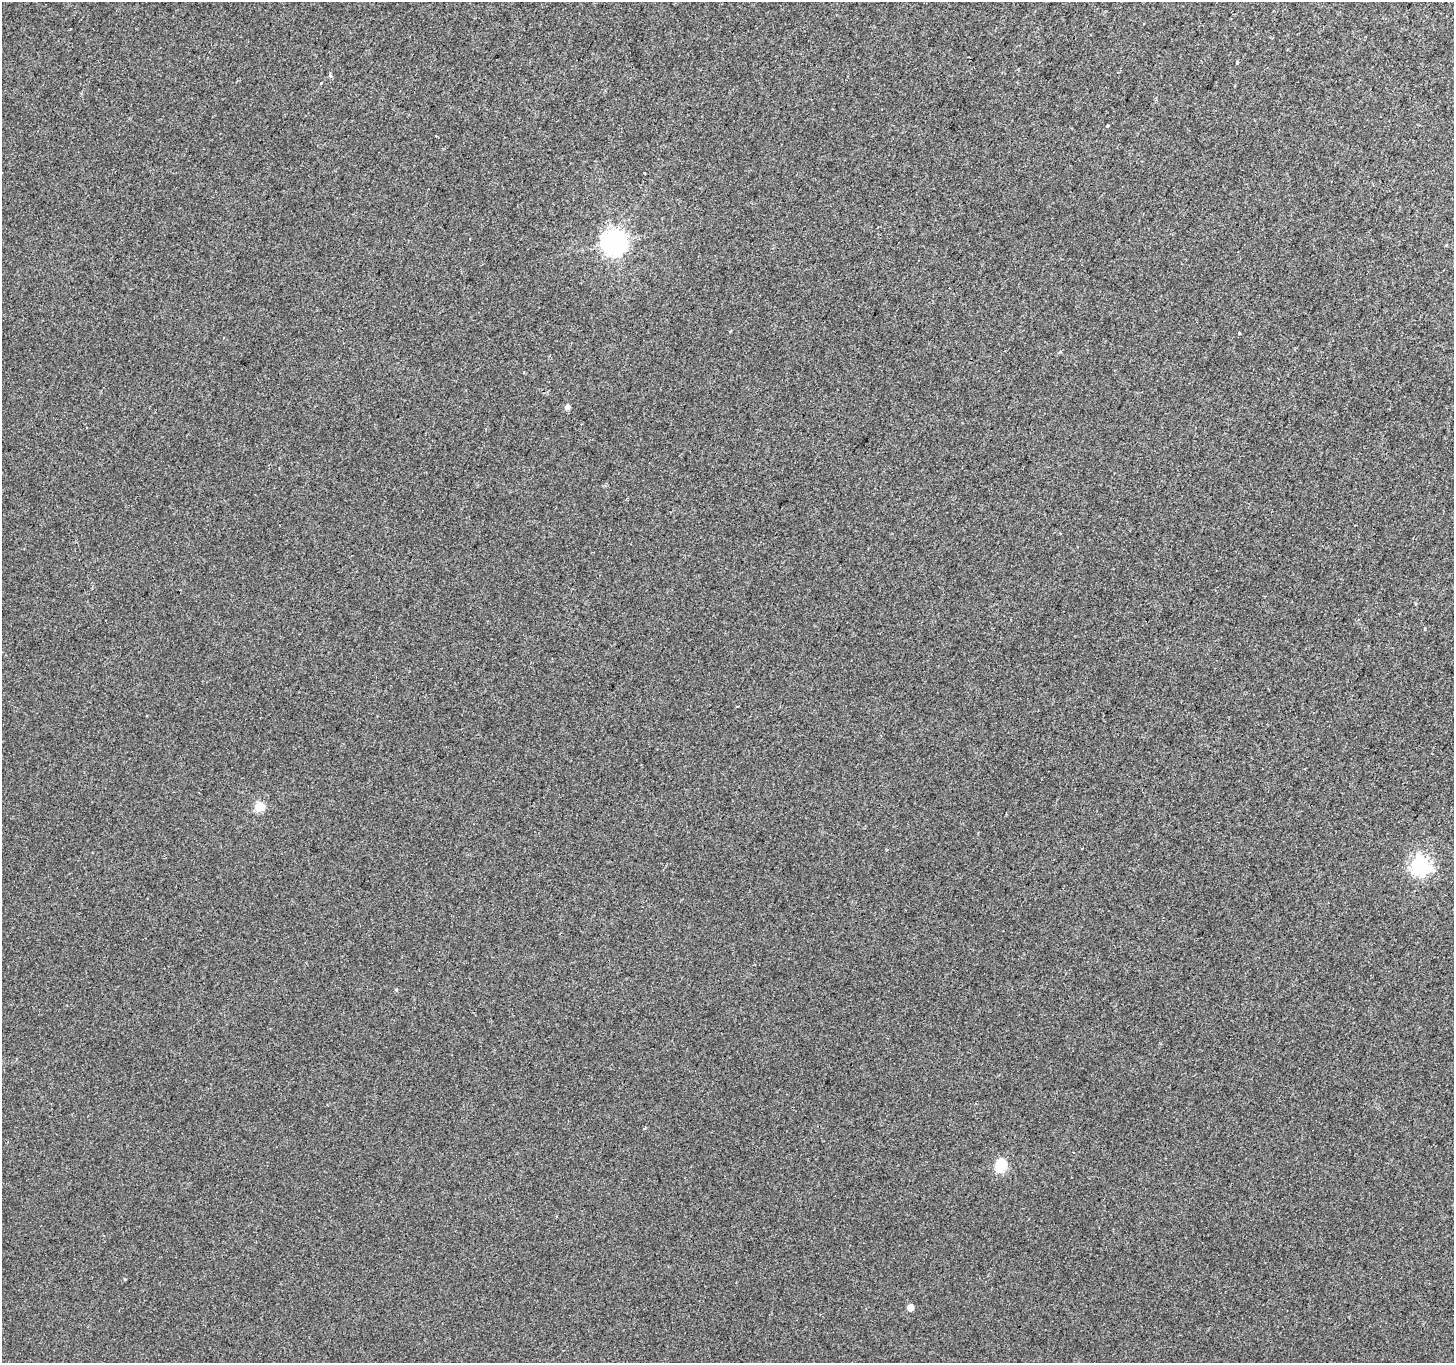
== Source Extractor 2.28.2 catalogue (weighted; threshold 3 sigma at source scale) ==
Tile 10 of 4 x 4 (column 2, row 3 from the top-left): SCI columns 1466-2917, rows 1581-2941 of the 5844 x 5948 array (HDU 1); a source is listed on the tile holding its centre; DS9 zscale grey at full resolution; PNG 1456 x 1365 px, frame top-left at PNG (2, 2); no overlay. Shown black and unused: <1% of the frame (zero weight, under 2 of 3 exposures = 2% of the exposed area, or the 3 px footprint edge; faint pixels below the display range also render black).
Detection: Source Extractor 2.28.2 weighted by HDU 2 'WHT'; one run over the whole footprint, this tile lists its part. Background 0.00449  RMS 0.0065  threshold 0.0291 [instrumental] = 3 sigma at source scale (4.5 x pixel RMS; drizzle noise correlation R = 1.50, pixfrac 1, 0.0396/0.0396 arcsec/px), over >= 5 px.
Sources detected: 17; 1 cosmic-ray / hot-pixel residue — not listed; the other 16 listed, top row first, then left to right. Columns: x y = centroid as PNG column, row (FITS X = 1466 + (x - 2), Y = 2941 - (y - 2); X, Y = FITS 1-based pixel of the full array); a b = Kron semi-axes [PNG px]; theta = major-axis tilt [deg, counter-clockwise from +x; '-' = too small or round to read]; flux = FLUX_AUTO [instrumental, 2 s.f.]
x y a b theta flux
1237 62 4 3 - 1.4
330 75 3 3 - 4.9
1107 126 3 3 - 1.8
645 173 3 2 - 0.69
614 243 8 8 - 490
1239 333 3 3 - 2.2
524 372 3 2 - 0.71
567 407 5 5 - 2.7
1425 629 4 2 - 0.66
259 807 5 5 - 28
1420 865 7 7 - 240
396 990 5 4 - 0.63
644 1128 4 3 - 1.1
1000 1165 6 6 - 54
124 1279 5 3 - 0.48
910 1308 5 5 - 7.1